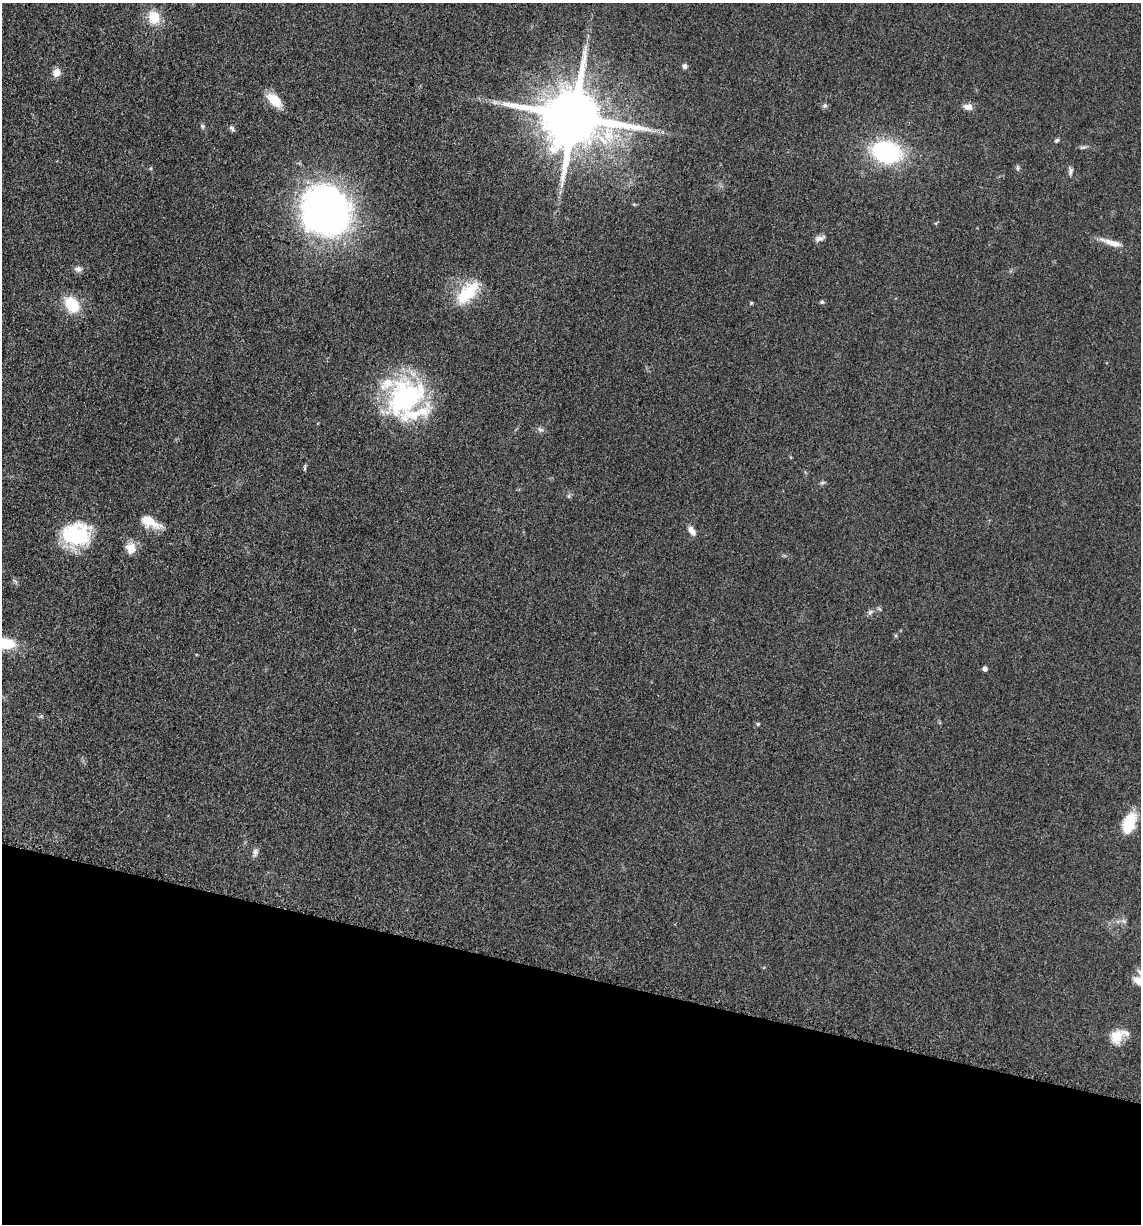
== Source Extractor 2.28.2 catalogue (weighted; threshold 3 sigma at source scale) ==
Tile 15 of 4 x 4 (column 3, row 4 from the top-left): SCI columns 2524-3662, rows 21-1242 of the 4978 x 4921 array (HDU 1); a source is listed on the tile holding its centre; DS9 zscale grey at full resolution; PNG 1143 x 1226 px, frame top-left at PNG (2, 3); no overlay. Shown black and unused: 20% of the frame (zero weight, under 3 of 5 exposures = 4% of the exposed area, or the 3 px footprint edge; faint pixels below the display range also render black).
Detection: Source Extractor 2.28.2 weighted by HDU 2 'WHT'; one run over the whole footprint, this tile lists its part. Background 0.0561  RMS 0.0058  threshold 0.0263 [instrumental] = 3 sigma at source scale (4.5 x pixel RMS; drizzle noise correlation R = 1.50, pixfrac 1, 0.05/0.05 arcsec/px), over >= 5 px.
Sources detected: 45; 1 inside a brighter object's white glare — not listed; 2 inside a brighter listed object's ellipse — not listed separately; the other 42 listed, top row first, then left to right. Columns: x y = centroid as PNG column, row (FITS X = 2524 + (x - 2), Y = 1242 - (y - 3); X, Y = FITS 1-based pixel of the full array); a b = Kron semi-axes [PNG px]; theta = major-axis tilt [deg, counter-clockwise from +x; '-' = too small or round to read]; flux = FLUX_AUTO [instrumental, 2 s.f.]
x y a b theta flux
154 17 20 16 -75 11
685 66 7 6 - 1.5
57 73 9 9 - 4.9
274 100 19 10 -45 11
495 102 9 5 -19 2.1
825 105 7 5 54 1.2
968 107 10 7 -1 3.9
574 117 17 15 -7 5600
202 126 6 5 - 1
232 128 8 5 -45 1.3
1057 140 6 5 - 1
1083 147 11 4 9 1.3
887 152 25 18 -14 72
1018 168 7 4 90 0.98
1070 171 10 6 77 1.8
325 211 47 43 -46 280
820 238 14 6 17 2.6
1112 243 28 7 -18 6.9
78 269 9 7 -6 2.3
467 293 32 15 47 25
822 302 5 5 - 0.93
751 303 4 4 - 0.66
72 304 15 11 -54 22
405 397 52 37 38 86
540 430 9 6 -30 1.7
305 467 9 3 85 0.8
822 483 8 3 19 0.9
569 496 7 4 89 0.96
149 521 22 10 -27 12
692 531 12 7 -56 4
79 535 38 26 -24 37
131 548 14 13 - 6.4
870 612 9 4 36 1.6
4 643 26 11 -5 22
985 669 5 4 - 1.7
41 716 6 4 -1 0.81
758 724 5 4 - 0.72
1129 823 24 12 68 17
255 852 11 7 79 2.4
1124 921 8 5 -12 1.3
1138 981 12 8 -28 6.5
1118 1036 22 14 33 10
Isophote crosses this tile's border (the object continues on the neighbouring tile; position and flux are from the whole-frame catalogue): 2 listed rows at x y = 4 643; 1138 981